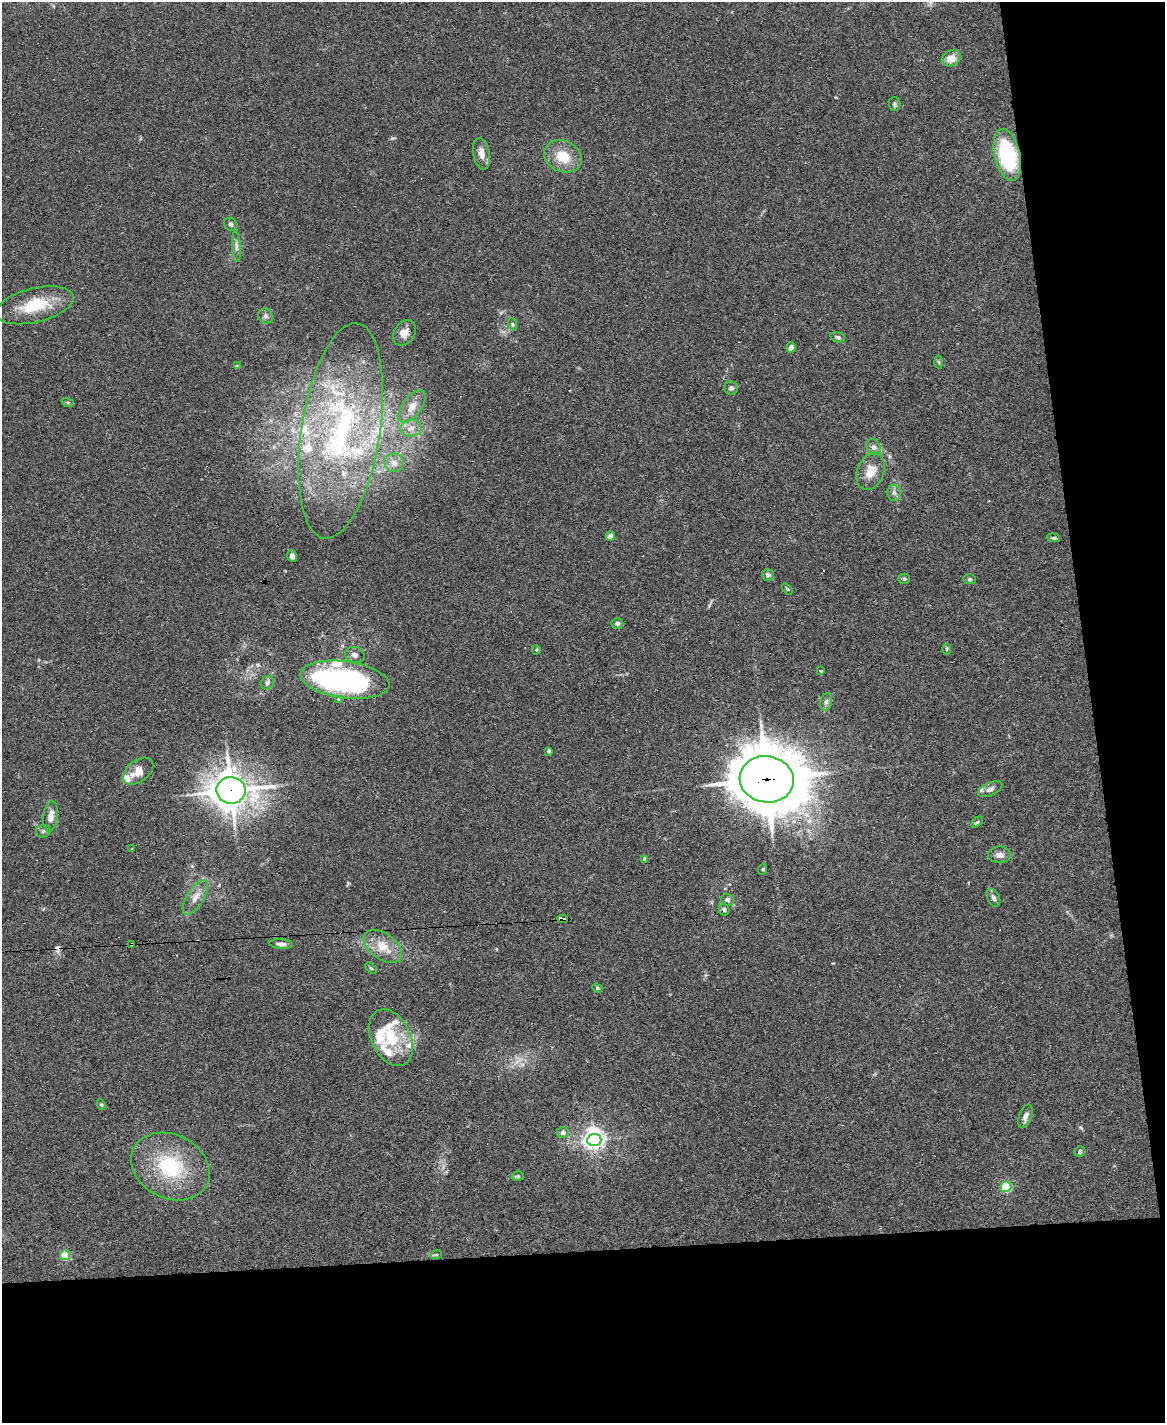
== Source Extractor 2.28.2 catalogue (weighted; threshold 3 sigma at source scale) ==
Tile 12 of 4 x 3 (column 4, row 3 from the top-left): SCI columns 3494-4656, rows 239-1659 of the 4656 x 4633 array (HDU 1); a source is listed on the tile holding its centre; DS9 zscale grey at full resolution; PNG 1167 x 1425 px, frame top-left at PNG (2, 2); each listed source drawn as its Kron ellipse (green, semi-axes under 4 px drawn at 4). Shown black and unused: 18% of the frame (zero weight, under 3 of 4 exposures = <1% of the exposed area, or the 3 px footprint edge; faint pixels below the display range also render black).
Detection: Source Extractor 2.28.2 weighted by HDU 2 'WHT'; one run over the whole footprint, this tile lists its part. Background 0.0537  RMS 0.0046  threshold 0.0206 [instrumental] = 3 sigma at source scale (4.5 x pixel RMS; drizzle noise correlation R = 1.50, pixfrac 1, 0.05/0.05 arcsec/px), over >= 5 px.
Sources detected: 92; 2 inside a brighter object's white glare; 2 cosmic-ray / hot-pixel residue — neither listed nor drawn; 15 inside a brighter listed object's ellipse — not listed separately; the other 73 listed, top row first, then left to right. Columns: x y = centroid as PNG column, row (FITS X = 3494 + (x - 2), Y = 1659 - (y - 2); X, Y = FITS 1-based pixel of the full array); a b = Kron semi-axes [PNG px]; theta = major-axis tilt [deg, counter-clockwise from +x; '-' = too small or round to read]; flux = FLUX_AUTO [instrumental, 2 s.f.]
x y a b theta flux
951 58 10 7 27 4.6
894 104 7 6 - 1.1
482 154 16 8 -79 3.8
1007 155 26 12 -77 42
563 156 19 15 -24 11
231 224 7 6 - 1.1
236 246 16 4 -86 1.8
35 305 40 17 14 19
265 316 8 7 - 1.3
512 324 6 4 -72 0.67
404 333 14 10 56 4.4
838 337 7 5 -15 1.1
791 347 5 4 - 2.8
939 362 6 4 -87 0.65
237 366 4 3 - 0.79
731 388 7 6 - 1.4
68 403 6 4 -19 0.6
412 406 19 9 54 5.6
411 428 10 8 6 3
341 431 109 39 81 110
873 447 8 6 -66 1.8
394 463 9 9 - 3.2
871 471 19 13 68 6.8
894 493 8 6 -85 1.6
610 536 4 4 - 5.7
1054 538 6 4 -5 0.63
292 556 6 4 -80 1.8
768 575 6 6 - 1.1
904 579 5 5 - 0.6
970 579 6 5 - 0.73
787 589 6 3 -53 0.5
617 623 6 5 - 1.2
947 649 6 4 89 0.55
536 650 4 4 - 0.5
355 655 10 8 -13 2
821 670 3 3 - 1.1
345 680 45 18 -8 95
267 683 7 6 - 1.2
339 699 3 3 - 1.2
826 702 9 5 75 1.5
549 751 4 3 - 0.98
138 771 17 10 38 6
767 779 27 23 -9 2500
990 789 13 6 24 2
231 790 14 13 - 760
51 816 15 7 81 4.4
977 822 6 4 43 0.64
43 831 7 6 - 1.2
131 849 3 3 - 0.81
1000 855 11 8 0 2.5
645 859 4 4 - 1.6
763 869 6 3 72 0.48
195 897 20 8 58 4.4
993 898 10 6 -63 1.5
727 900 7 6 - 1.5
724 909 6 5 - 0.9
563 919 5 4 - 47
131 944 3 3 - 1.9
281 944 12 5 -4 1.7
383 946 22 13 -36 8.8
371 968 6 4 -44 0.6
597 988 5 4 - 0.6
391 1038 30 19 -64 18
101 1105 5 4 - 0.6
1025 1116 12 6 69 2.3
563 1132 6 5 - 2.1
594 1140 7 6 - 210
1080 1151 6 5 - 1.1
170 1166 41 32 -27 35
518 1176 6 4 14 0.77
1006 1187 5 5 - 37
65 1255 5 5 - 23
436 1255 6 3 18 0.49
Overlapping masked pixels (flux is a lower limit): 4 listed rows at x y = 767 779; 231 790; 563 919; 131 944